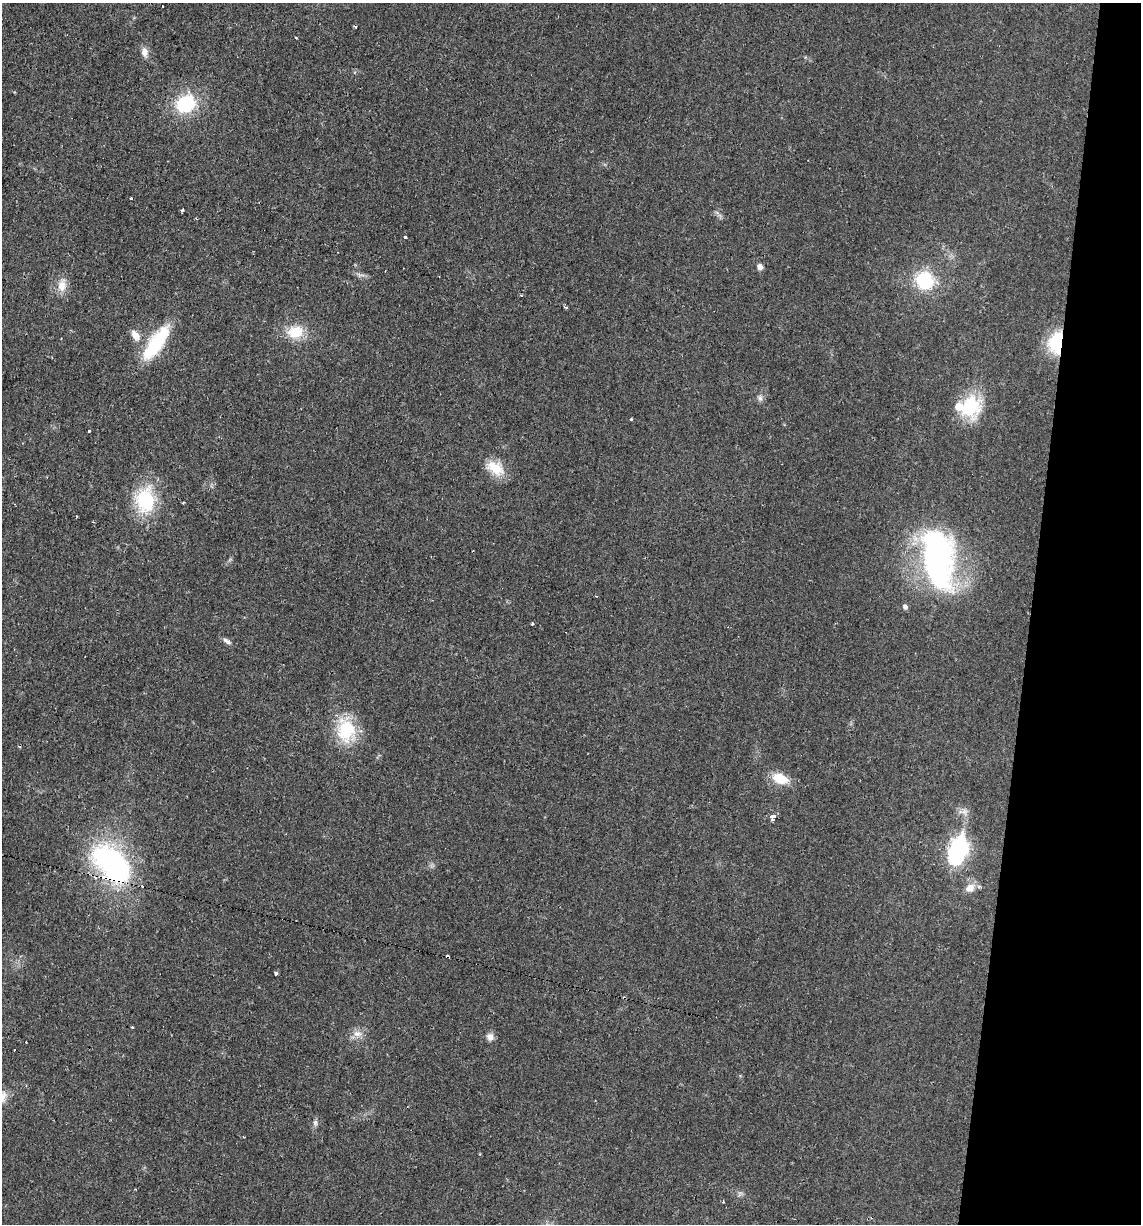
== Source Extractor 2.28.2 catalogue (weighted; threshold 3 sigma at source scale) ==
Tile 8 of 4 x 4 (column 4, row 2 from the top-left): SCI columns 3533-4671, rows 2445-3666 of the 4907 x 4888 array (HDU 1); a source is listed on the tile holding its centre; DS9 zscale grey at full resolution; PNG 1143 x 1226 px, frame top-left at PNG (2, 3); no overlay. Shown black and unused: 10% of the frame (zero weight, under 2 of 3 exposures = <1% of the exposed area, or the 3 px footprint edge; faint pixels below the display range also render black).
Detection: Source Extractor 2.28.2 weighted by HDU 2 'WHT'; one run over the whole footprint, this tile lists its part. Background 0.0287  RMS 0.0049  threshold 0.0221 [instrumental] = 3 sigma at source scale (4.5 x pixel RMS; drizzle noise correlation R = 1.50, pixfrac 1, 0.05/0.05 arcsec/px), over >= 5 px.
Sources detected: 54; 3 inside a brighter object's white glare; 6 cosmic-ray / hot-pixel residue — not listed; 2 inside a brighter listed object's ellipse — not listed separately; the other 43 listed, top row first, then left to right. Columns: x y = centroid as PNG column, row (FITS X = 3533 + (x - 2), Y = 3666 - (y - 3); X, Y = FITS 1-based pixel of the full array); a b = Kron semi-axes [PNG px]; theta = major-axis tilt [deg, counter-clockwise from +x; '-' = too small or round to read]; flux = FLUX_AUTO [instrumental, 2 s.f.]
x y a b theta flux
296 38 3 3 - 1
145 52 13 8 -82 3.3
186 104 18 15 27 32
131 198 3 3 - 1
182 211 3 3 - 2.2
405 237 4 3 - 1
760 267 5 5 - 3.1
925 280 15 14 - 31
62 285 18 11 82 5.9
566 307 4 3 - 0.77
295 332 21 16 10 13
135 335 15 8 -62 4.7
156 343 43 14 56 32
1057 343 19 13 81 32
760 398 10 7 -80 1.8
970 406 29 25 74 27
631 419 3 3 - 0.57
89 431 3 3 - 1.2
495 468 25 16 -32 11
145 500 35 27 82 29
183 503 4 3 - 0.44
76 516 4 2 - 0.44
938 559 67 32 -83 140
596 596 3 3 - 0.34
905 606 6 5 - 1.5
532 624 3 3 - 0.71
227 641 14 5 -33 1.8
346 730 30 23 -78 25
780 779 19 12 -20 10
964 812 15 9 -11 3
772 817 5 3 - 190
959 847 9 8 - 150
117 870 32 30 -67 72
970 888 13 10 28 4.7
276 973 3 3 - 0.86
624 998 3 3 - 1.7
132 1027 3 2 - 0.49
357 1034 14 9 -10 3.8
490 1037 9 8 - 2.8
14 1050 2 2 - 0.49
315 1123 9 6 81 1.5
740 1194 8 5 33 1.2
723 1202 4 3 - 0.59
Overlapping masked pixels (flux is a lower limit): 3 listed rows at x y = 1057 343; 117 870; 624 998